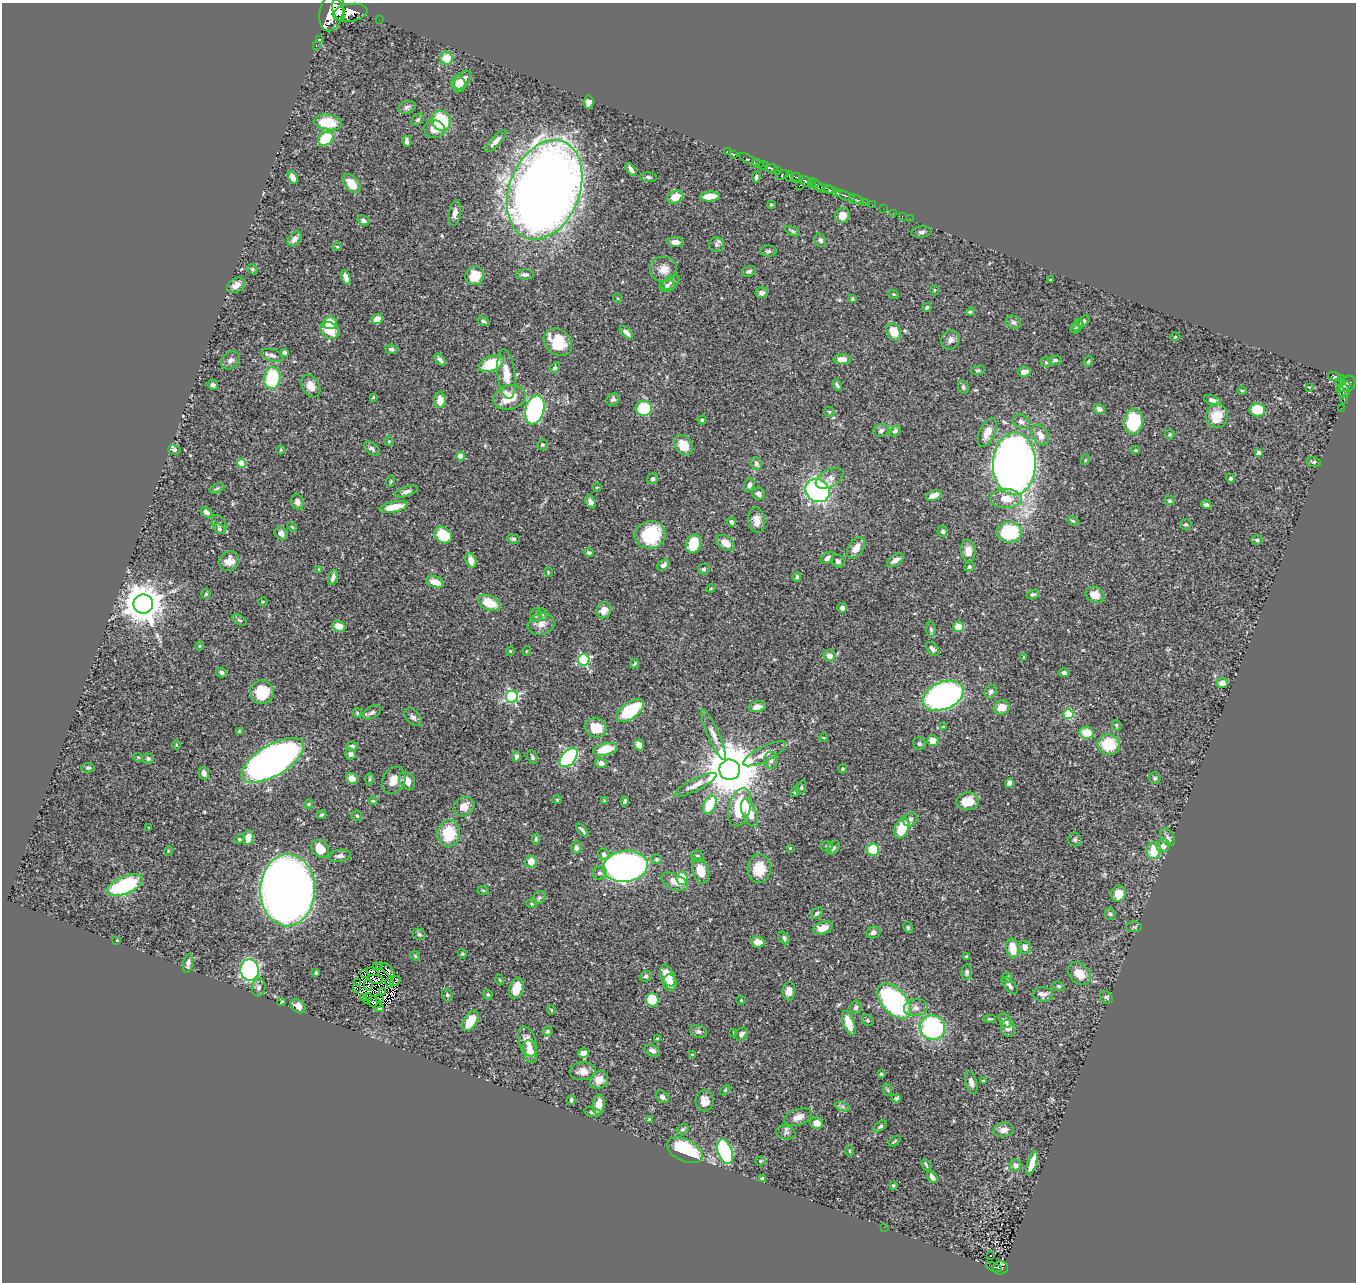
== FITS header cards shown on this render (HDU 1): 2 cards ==
NAXIS1  =                 1354
NAXIS2  =                 1280

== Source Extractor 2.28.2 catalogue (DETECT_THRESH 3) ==
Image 1354 x 1280 px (HDU 1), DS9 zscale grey, 1 PNG px = 1 image px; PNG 1358 x 1284 px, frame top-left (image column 1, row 1280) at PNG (2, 3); each listed source drawn as its Kron ellipse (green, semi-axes under 4 px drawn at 4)
Background 0.47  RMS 0.02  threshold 0.0593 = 3 sigma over >= 5 px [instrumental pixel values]
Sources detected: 443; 3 with non-positive FLUX_AUTO (blend fragments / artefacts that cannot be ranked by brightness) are neither listed nor drawn; the other 440 listed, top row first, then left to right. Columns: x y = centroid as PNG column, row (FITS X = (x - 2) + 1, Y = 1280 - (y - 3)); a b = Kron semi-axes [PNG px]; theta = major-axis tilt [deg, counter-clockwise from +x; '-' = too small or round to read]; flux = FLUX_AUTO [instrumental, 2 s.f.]
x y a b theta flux
338 10 11 5 -73 960
332 12 20 11 76 3400
350 13 17 8 9 1500
379 20 2 2 - 6.2
319 40 3 2 - 1.5
316 45 3 2 - 12
447 58 6 6 - 25
463 80 10 7 49 12
458 84 8 7 - 14
589 102 7 5 85 7.2
407 107 9 6 19 4.2
418 120 7 5 40 2.4
441 121 10 9 - 65
328 122 14 7 -9 46
434 129 10 8 -12 12
326 139 8 6 36 61
407 141 6 4 -78 3.8
496 141 14 5 46 7.3
727 151 2 2 - 6.8
733 154 3 2 - 7.8
750 160 12 3 -28 64
758 163 6 4 -17 150
763 165 6 4 1 380
771 168 6 3 -13 300
631 169 7 3 -53 5.4
777 170 4 2 - 71
782 175 6 3 25 150
790 176 5 4 - 110
293 177 6 4 -61 11
649 177 8 4 -6 2.9
756 177 5 3 - 3.1
797 177 6 3 -21 200
806 181 7 4 -32 270
351 183 11 7 -48 21
812 183 4 3 - 100
816 185 8 4 -38 110
799 186 2 2 - 49
823 188 6 4 -10 540
545 190 52 35 69 2400
829 190 6 3 -14 140
837 193 4 3 - 210
710 196 10 5 3 21
846 196 10 3 -21 300
675 197 8 6 22 20
856 199 8 3 -20 110
864 202 3 2 - 42
771 205 3 3 - 1.4
872 205 2 2 - 8.3
883 209 2 2 - 5.9
455 213 13 6 80 7.5
893 213 2 2 - 4.3
842 216 8 7 - 11
902 216 2 2 - 3.4
910 219 2 2 - 4.8
363 220 6 4 -31 3.8
792 231 8 4 -27 2.3
921 232 10 5 4 3.6
294 239 8 6 47 5.9
820 240 7 5 -69 4
675 242 8 5 -5 8.8
717 245 7 7 - 3.7
337 247 4 4 - 1.5
768 251 8 5 2 3
252 269 5 4 - 2.1
664 269 14 13 - 14
749 271 7 5 18 3.2
525 275 9 5 3 4.2
475 276 9 9 - 29
346 277 7 4 -72 7.4
1051 280 4 2 - 1.2
671 282 9 6 38 4
236 285 10 7 31 11
667 285 7 6 - 3.9
935 290 5 3 - 0.99
762 293 6 5 - 5.6
894 294 5 4 - 1.5
617 298 5 3 - 1.1
852 299 3 3 - 1.7
927 307 4 3 - 2.7
970 312 4 3 - 1.8
377 319 6 5 - 17
483 321 6 4 -25 2.8
1083 321 7 4 43 3.8
1013 322 8 6 -30 3.5
330 323 7 6 - 29
1078 325 6 5 - 2.9
1075 329 5 4 - 1.6
330 331 10 8 -21 26
626 332 8 4 -43 5.4
894 332 9 7 -61 21
1175 337 5 3 - 0.95
950 340 10 9 - 5.9
558 342 15 12 -41 43
391 349 6 4 -8 3.6
284 352 4 3 - 4.2
272 355 11 6 -20 5
842 359 8 5 1 9.7
230 360 10 8 43 5.7
440 360 7 4 -52 4.2
1055 360 6 4 1 2.5
1088 361 6 4 66 1.6
1046 362 5 5 - 2.2
492 364 13 7 22 55
555 368 6 4 44 2.2
978 370 7 4 6 1.9
1024 372 6 4 5 8.8
506 374 25 8 -83 21
1335 376 7 3 -16 87
272 378 11 8 82 80
1341 378 3 2 - 21
1341 382 4 3 - 13
1349 383 8 6 67 260
213 385 5 5 - 4.2
837 385 6 3 -65 2.3
311 386 12 8 -59 11
963 387 7 5 -81 2.9
1309 387 3 3 - 1.2
1343 387 8 3 28 150
1242 391 5 3 - 1.1
1344 391 7 6 - 200
373 397 4 3 - 1
510 397 16 12 14 36
613 399 7 5 38 3.6
1344 399 4 2 - 22
440 400 8 6 88 13
1212 400 8 4 -20 5.1
644 408 8 7 - 60
1341 408 2 2 - 3.2
1099 409 6 5 - 6.2
535 410 15 9 74 260
1257 410 8 6 -6 34
829 412 5 4 - 1.6
1217 416 12 11 - 25
702 420 4 4 - 1.9
1021 421 9 6 -23 4.8
1134 421 13 9 84 88
881 431 8 6 22 4.8
895 431 6 4 43 3
987 432 15 7 64 13
1040 435 11 7 -60 11
1170 435 5 4 - 1.7
389 441 5 4 - 1.5
542 445 5 5 - 2.1
683 445 11 8 -51 25
372 449 9 5 -37 3.9
174 450 6 5 - 3.6
281 450 4 4 - 1.4
1136 450 4 4 - 1.1
1259 452 4 3 - 6
460 456 4 4 - 21
1085 460 5 3 - 1.2
1314 462 7 5 -13 2.3
241 463 4 4 - 35
756 464 6 5 - 4.5
1014 464 31 21 89 1200
830 478 15 8 27 8.6
1230 478 4 4 - 2.5
653 479 6 5 - 2.6
391 481 6 3 72 1.2
749 485 7 5 65 4.1
597 487 4 3 - 1
217 488 8 4 23 2.1
817 491 13 11 -36 240
406 492 12 5 18 4.9
759 494 6 6 - 4.9
934 495 8 4 22 9.7
1006 499 16 9 1 22
1170 501 5 4 - 1.8
297 502 8 6 -71 5
590 502 7 5 -67 5
1206 505 5 4 - 3.7
394 507 14 5 11 26
206 512 6 4 -33 5.1
757 520 13 8 -81 13
1073 521 6 4 -18 1.9
731 522 5 4 - 3.1
219 524 10 6 -67 4
1186 524 5 5 - 2.3
292 527 6 3 -45 1.3
219 529 6 4 -39 1.8
943 531 5 5 - 3.4
1009 532 12 10 -2 86
281 533 7 5 -37 6
443 535 9 7 -38 37
650 535 16 13 10 87
513 539 6 4 -8 2.8
1257 540 5 4 - 2.4
725 543 10 6 -35 16
693 544 10 7 71 42
856 548 12 7 54 11
968 551 11 7 -84 11
589 553 5 3 - 2.5
827 558 7 5 38 7.1
471 560 7 5 -74 12
895 560 9 5 33 7.8
229 561 11 9 33 13
838 561 7 6 - 3.8
663 565 7 4 41 4.8
969 567 5 5 - 2.4
319 569 4 3 - 1.1
704 569 6 5 - 2.5
548 572 5 3 - 1.1
333 577 8 4 73 5.2
797 577 4 4 - 2.4
435 582 9 5 -19 11
711 588 4 3 - 1.3
206 594 4 4 - 1.6
1033 594 7 4 15 2.7
1095 595 10 8 -24 16
263 602 4 3 - 1.1
489 603 12 7 -24 31
143 604 9 9 - 3500
842 608 5 5 - 4.3
604 610 8 7 - 12
543 614 6 4 -73 1.7
536 615 7 5 -89 3
239 620 8 4 -27 2.4
541 624 13 10 15 11
339 626 7 5 -17 16
958 627 5 5 - 26
931 629 7 5 -81 3.2
199 646 5 3 - 1.1
932 649 8 5 -48 4.6
510 651 4 4 - 1.2
527 651 5 3 - 1
830 656 6 6 - 7.4
1023 657 3 2 - 1
584 660 6 6 - 140
635 664 5 3 - 1.8
221 672 5 4 - 3.6
1064 673 5 4 - 4.5
1222 683 6 5 - 8.9
262 692 12 12 - 43
990 692 7 5 64 3.6
943 696 21 13 23 630
512 697 6 6 - 210
757 707 8 5 11 9.5
1002 707 8 7 - 15
630 711 16 8 35 83
372 712 10 6 30 4.9
357 713 5 4 - 1.8
1068 714 5 5 - 71
413 717 10 6 -46 4.6
1116 725 5 4 - 2
943 727 4 3 - 1.4
596 728 11 9 -21 32
240 732 4 4 - 2.6
1087 733 7 6 - 25
713 735 27 6 -67 11
824 738 4 3 - 1.1
933 740 5 5 - 13
919 744 6 6 - 3.3
176 745 5 3 - 1.2
639 745 5 5 - 9.2
1109 745 11 10 - 52
352 746 5 5 - 4.1
606 749 12 6 11 33
350 754 5 5 - 4.2
764 754 23 7 27 14
516 756 5 4 - 4.1
138 757 5 3 - 1.1
532 757 7 5 -65 2.5
569 758 11 6 50 200
148 759 6 5 - 3.4
273 760 35 15 31 880
771 760 8 6 -88 4.9
601 763 6 5 - 5.5
88 768 6 5 - 2.3
843 769 4 4 - 2.2
730 770 10 10 - 8600
204 773 6 5 - 7.2
352 778 6 5 - 11
1155 778 6 5 - 3.1
370 779 6 4 88 1.8
394 780 14 11 61 17
407 781 9 7 -55 14
1009 783 5 4 - 7
695 785 23 5 27 10
801 787 7 4 71 2.3
795 792 5 4 - 2.3
557 800 4 4 - 1.3
373 801 4 4 - 1.4
604 801 4 4 - 1.2
625 801 4 3 - 3.3
968 801 11 8 6 25
308 804 4 4 - 1.5
710 805 10 6 64 45
464 807 11 9 36 15
740 807 20 11 75 62
750 813 15 7 -67 22
321 815 5 3 - 1.9
357 816 5 5 - 2.1
910 819 8 6 51 4.3
149 828 3 2 - 0.89
902 828 11 6 67 39
582 830 8 3 -47 3
449 833 13 11 88 45
1167 837 10 6 -57 4.5
248 838 7 5 79 14
239 839 5 4 - 1.6
536 839 5 4 - 1.9
1075 840 7 6 - 3.1
827 846 6 4 -1 2.8
1163 846 7 6 - 8.9
576 848 6 5 - 3.9
790 848 3 3 - 1.1
833 848 8 5 45 2.8
320 849 10 7 -46 27
873 850 6 6 - 41
1154 850 8 7 - 33
168 851 5 3 - 1.2
604 854 6 5 - 5.3
340 856 11 6 9 5.6
698 856 6 5 - 2.9
656 859 5 5 - 2.6
531 861 6 5 - 15
625 866 22 15 6 780
759 869 14 11 87 31
701 871 13 8 -72 22
600 873 7 6 - 4.1
682 879 6 5 - 50
675 882 14 7 -25 13
125 885 19 8 23 110
288 890 36 27 88 2000
483 890 5 3 - 1.3
1119 894 8 7 - 18
539 898 7 5 41 3.1
531 904 5 3 - 1.5
817 913 7 4 43 3.7
1110 914 6 5 - 2.4
908 927 6 4 -63 1.7
1134 927 8 5 -6 2.4
823 928 10 6 18 15
873 932 7 6 - 5.1
419 934 7 5 -24 2.6
784 938 7 5 -54 2.7
117 940 3 3 - 1
758 942 6 5 - 14
1025 947 7 6 - 6.8
1013 948 10 6 -78 26
462 954 5 4 - 1.6
415 956 5 4 - 1.7
967 957 3 3 - 2.2
188 963 9 5 79 6.3
376 966 4 2 - 1.8
380 966 3 2 - 0.48
250 970 10 9 - 260
388 970 8 3 -47 3
373 972 6 3 -14 1.7
967 972 8 5 84 3.1
316 973 4 3 - 2
365 973 3 2 - 0.95
1079 974 13 9 -44 18
646 976 6 5 - 3.7
668 976 11 6 -64 24
1007 978 5 4 - 1.9
375 979 7 3 -10 1.6
500 980 5 3 - 1.1
395 981 6 2 39 1.3
358 982 3 2 - 2.2
390 982 5 3 - 0.94
670 983 8 6 -83 13
368 985 6 2 -82 2.1
1010 986 10 5 -46 3.5
1059 986 6 4 -25 2
259 987 9 7 80 4.5
357 988 2 2 - 0.77
516 988 11 7 73 22
383 991 3 2 - 1.3
789 991 9 6 88 9.7
488 994 5 4 - 1.8
1043 994 10 7 -6 6.8
447 995 6 5 - 2.8
364 997 3 2 - 1.3
1107 997 7 5 -37 2.3
380 998 4 2 - 0.78
367 999 5 2 - 1.4
652 1000 6 6 - 50
741 1000 4 4 - 1.3
894 1001 21 12 -47 300
282 1002 4 2 - 1.1
374 1002 7 5 -36 1
298 1006 8 6 -41 7
856 1007 7 5 79 3.4
379 1008 4 4 - 15
916 1008 12 8 8 8.4
551 1010 5 3 - 1.3
990 1019 6 4 -2 1.9
868 1020 6 5 - 2.1
470 1021 11 6 58 30
1005 1021 8 5 -60 4.7
849 1023 13 5 -71 24
932 1027 13 12 - 160
1008 1028 8 7 - 9.8
548 1031 5 4 - 2.9
698 1032 9 6 -17 3.7
734 1032 4 3 - 1.4
742 1034 7 5 44 4.7
657 1038 3 3 - 1.6
528 1041 15 8 -73 15
652 1050 8 5 -24 6.3
530 1052 11 6 -76 17
583 1053 5 4 - 7
692 1055 4 3 - 1.1
583 1071 13 9 4 11
881 1074 3 3 - 2
599 1080 10 8 43 10
983 1081 3 3 - 1.9
971 1082 11 5 -74 7
725 1090 6 3 46 1.5
888 1090 6 4 -71 1.8
662 1097 7 5 -41 4.8
896 1098 5 4 - 2.3
571 1100 5 3 - 2.4
705 1101 10 9 - 11
599 1105 10 6 83 16
842 1106 7 4 -19 3.6
592 1112 8 4 -11 3.2
798 1117 15 8 18 11
649 1119 3 2 - 1.7
817 1123 6 6 - 12
880 1126 8 4 37 2.6
682 1129 6 4 36 2.5
1003 1130 10 7 10 6.8
786 1133 10 7 -11 4
895 1141 7 3 36 1.6
685 1150 19 11 -25 94
849 1151 5 3 - 1.5
725 1152 13 7 -71 150
760 1161 5 4 - 1.5
1032 1163 13 4 73 22
926 1165 6 2 -64 1.7
1015 1165 6 5 - 6.9
932 1177 7 4 -55 4.9
763 1178 3 3 - 2.8
893 1185 4 3 - 1.8
884 1227 2 2 - 0.54
991 1256 3 2 - 1.2
994 1267 8 3 -20 40
1001 1268 7 6 - 74
At the frame edge (FLAGS 8, measured only in part): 1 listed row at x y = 332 12
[3 non-positive-flux detections neither listed nor drawn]